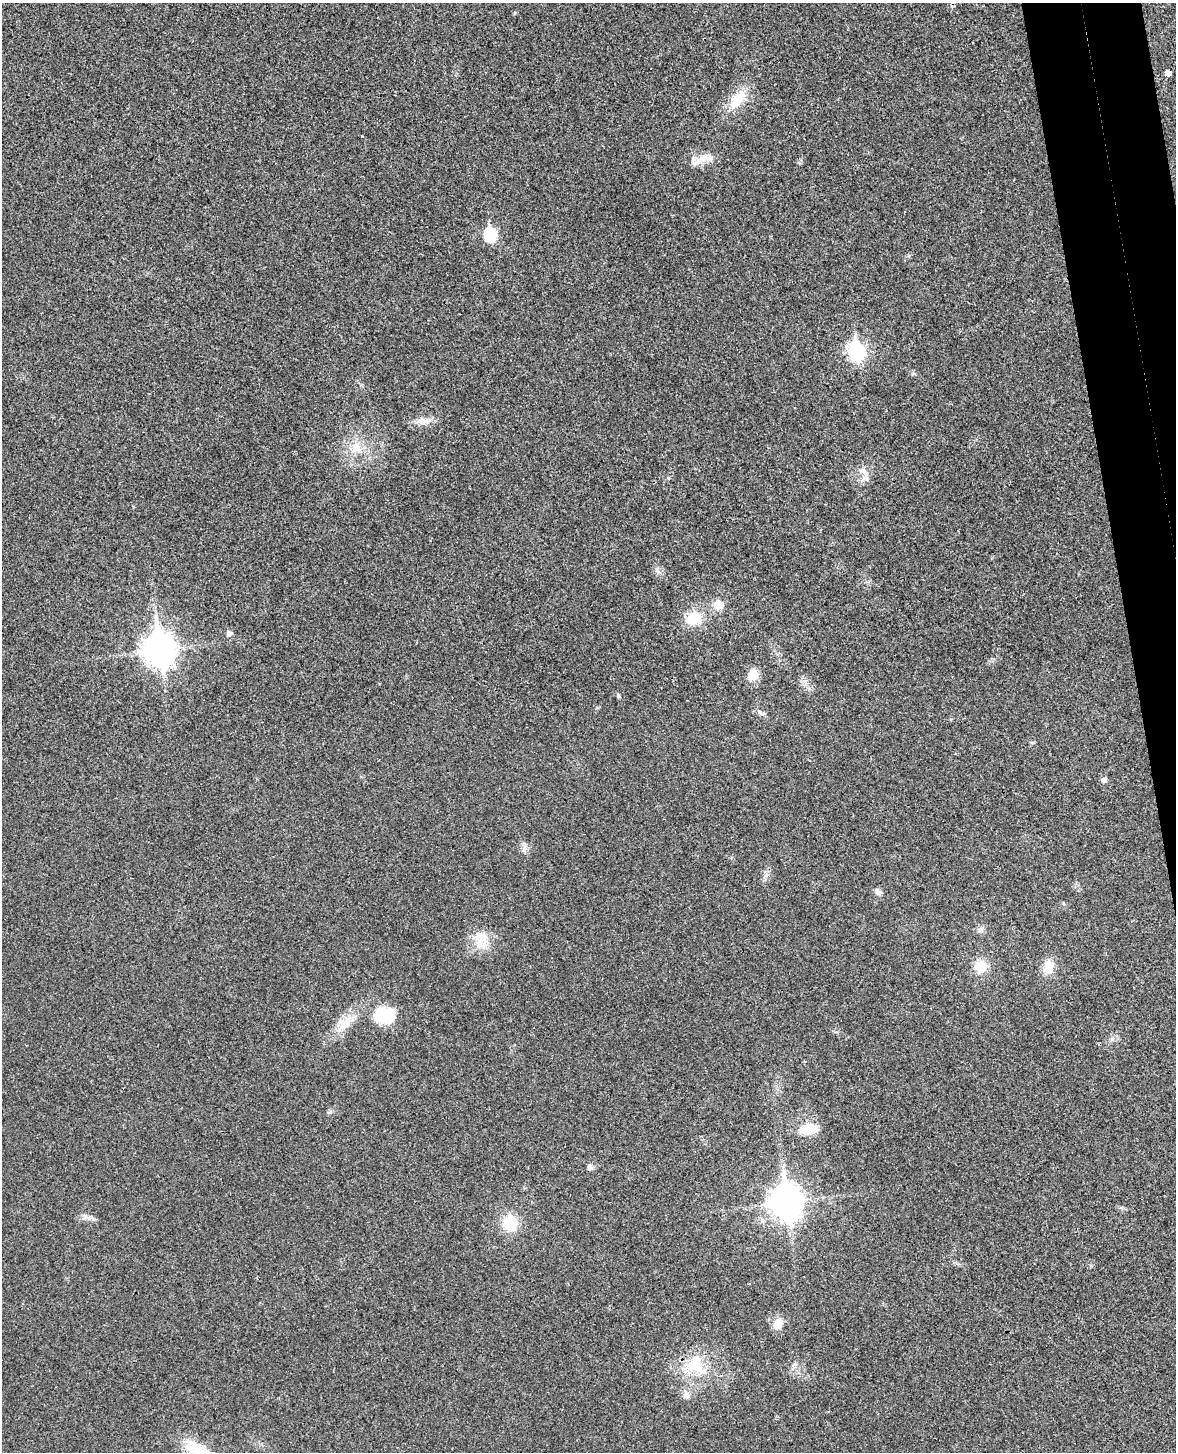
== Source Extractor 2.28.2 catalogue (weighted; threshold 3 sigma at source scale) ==
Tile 6 of 4 x 3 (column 2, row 2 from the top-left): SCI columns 1231-2404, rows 1594-3043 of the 4811 x 4744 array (HDU 1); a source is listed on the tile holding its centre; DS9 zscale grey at full resolution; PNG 1178 x 1454 px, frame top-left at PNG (2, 3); no overlay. Shown black and unused: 4% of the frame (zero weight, under 3 of 4 exposures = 6% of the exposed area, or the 3 px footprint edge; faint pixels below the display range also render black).
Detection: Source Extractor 2.28.2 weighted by HDU 2 'WHT'; one run over the whole footprint, this tile lists its part. Background 0.0202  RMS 0.0063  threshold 0.0282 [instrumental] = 3 sigma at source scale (4.5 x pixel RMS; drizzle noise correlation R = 1.50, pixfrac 1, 0.05/0.05 arcsec/px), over >= 5 px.
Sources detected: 30; all 30 listed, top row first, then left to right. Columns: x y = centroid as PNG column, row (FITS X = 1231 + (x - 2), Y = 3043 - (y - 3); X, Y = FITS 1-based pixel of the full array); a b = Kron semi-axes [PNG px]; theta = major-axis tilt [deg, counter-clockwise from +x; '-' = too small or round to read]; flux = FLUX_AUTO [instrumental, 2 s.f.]
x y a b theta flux
1168 73 5 4 - 3.7
737 100 28 13 51 16
703 159 32 9 17 7.8
490 234 7 6 - 51
856 351 9 7 -78 160
423 421 22 8 0 6.1
356 448 17 15 -46 11
863 472 17 7 -35 4
718 605 11 9 3 7.3
694 618 17 14 6 16
229 633 6 6 - 2.4
159 650 12 10 -81 850
753 675 13 10 69 8.6
759 712 6 4 -88 1.1
1104 780 7 6 - 2
524 848 9 4 81 1.8
878 892 9 7 -28 2.2
980 930 8 7 - 2.1
482 936 17 13 -31 9.7
980 966 13 13 - 12
1048 967 14 11 67 10
384 1016 20 13 11 30
345 1023 18 17 - 10
809 1129 14 8 11 19
589 1167 7 6 - 2.2
786 1202 12 10 -80 950
510 1223 15 14 - 19
778 1324 12 10 65 7.4
696 1365 19 17 -49 20
686 1394 10 8 -57 3
Unlisted compact peaks at least as high as the median listed source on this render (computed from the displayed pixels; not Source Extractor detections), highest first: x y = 618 696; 515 13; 805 681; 1112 1039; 766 875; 668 478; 657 570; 89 1218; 330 1112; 914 374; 1122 1208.